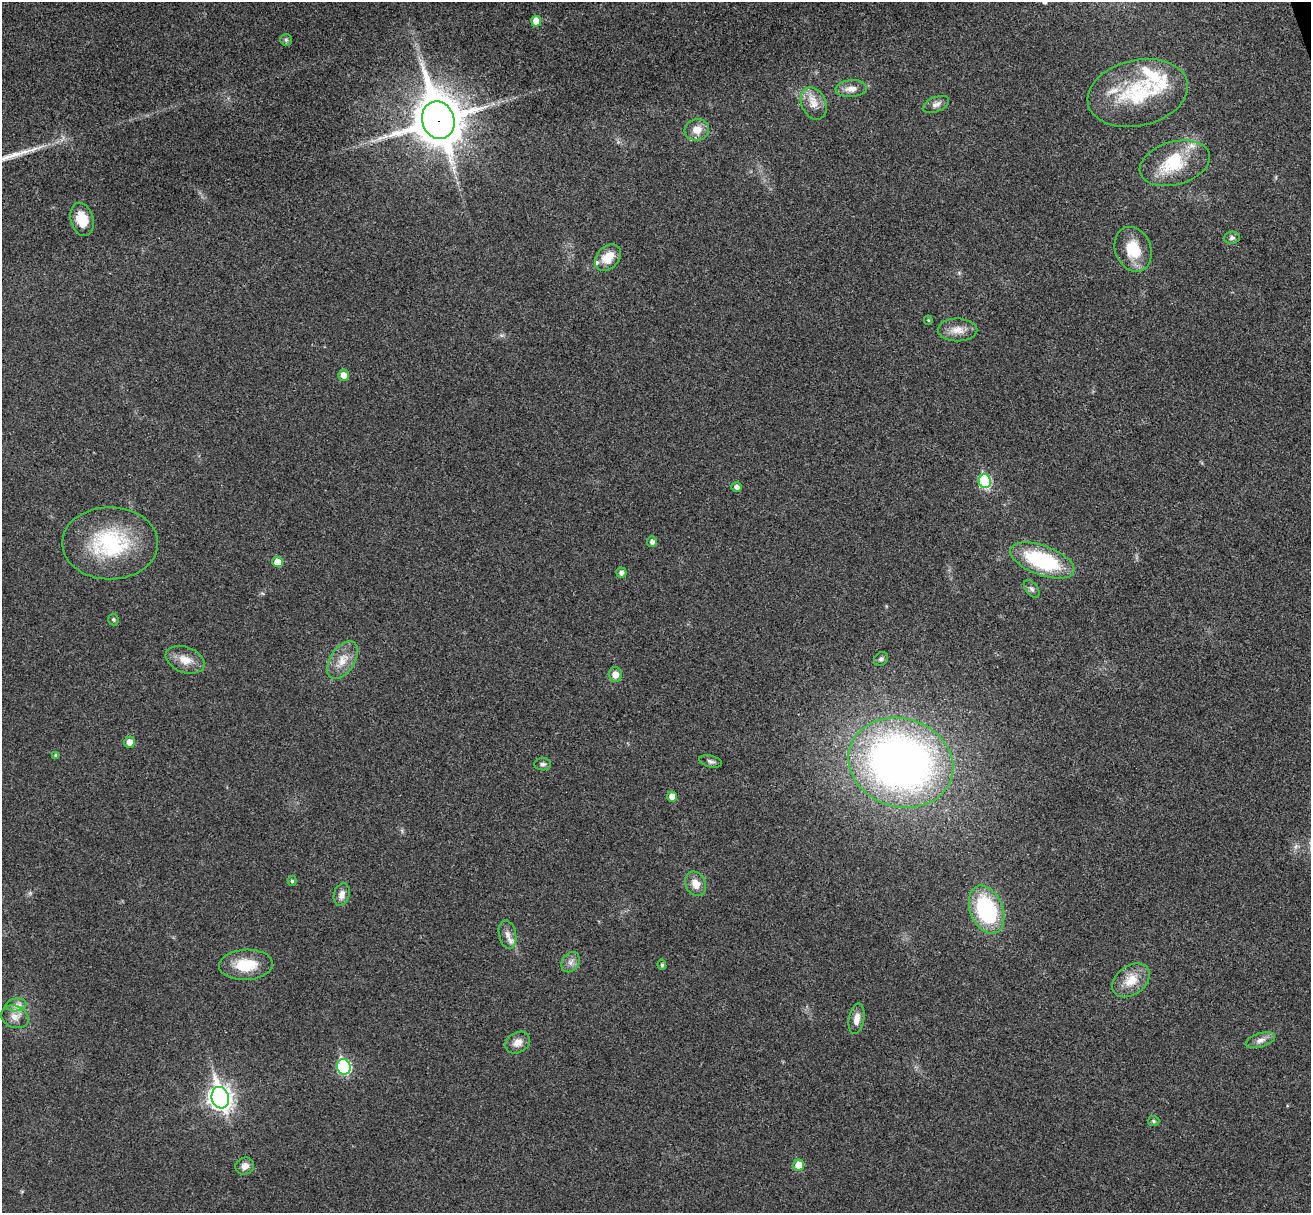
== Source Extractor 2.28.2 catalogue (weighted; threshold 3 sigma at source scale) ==
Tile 10 of 4 x 4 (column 2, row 3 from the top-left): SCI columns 1365-2673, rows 1378-2588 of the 5350 x 5298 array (HDU 1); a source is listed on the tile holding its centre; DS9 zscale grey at full resolution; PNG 1313 x 1215 px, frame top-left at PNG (2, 2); each listed source drawn as its Kron ellipse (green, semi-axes under 4 px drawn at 4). Shown black and unused: <1% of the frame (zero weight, under 3 of 4 exposures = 6% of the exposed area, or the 3 px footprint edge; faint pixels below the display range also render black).
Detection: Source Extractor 2.28.2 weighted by HDU 2 'WHT'; one run over the whole footprint, this tile lists its part. Background 0.0396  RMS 0.0052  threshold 0.0234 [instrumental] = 3 sigma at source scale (4.5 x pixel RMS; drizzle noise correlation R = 1.50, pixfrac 1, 0.05/0.05 arcsec/px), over >= 5 px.
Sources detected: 60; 1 long thin detection or spike segment (spike, bleed or trail) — neither listed nor drawn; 5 inside a brighter listed object's ellipse — not listed separately; the other 54 listed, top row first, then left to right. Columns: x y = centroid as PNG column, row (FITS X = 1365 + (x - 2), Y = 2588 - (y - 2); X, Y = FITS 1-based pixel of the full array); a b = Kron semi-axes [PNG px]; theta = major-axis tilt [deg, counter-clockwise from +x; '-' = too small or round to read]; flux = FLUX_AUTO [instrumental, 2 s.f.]
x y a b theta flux
536 21 5 5 - 6.6
286 40 6 5 - 0.91
851 89 16 8 4 4.5
1138 93 51 33 13 39
814 103 17 12 -66 6.1
936 104 14 7 21 2.6
438 120 19 16 -73 2300
697 130 12 10 16 5.9
1175 163 36 21 16 24
82 219 17 11 -75 11
1232 238 8 6 6 1.4
1133 249 23 18 -69 16
608 258 15 11 49 9.4
928 320 4 4 - 0.57
957 330 20 11 -1 6.2
343 375 5 5 - 4.3
985 481 7 6 - 39
737 487 5 4 - 2.3
652 542 5 5 - 2
110 543 48 36 0 50
1042 560 34 14 -20 43
277 562 5 5 - 7.1
621 573 5 5 - 1.9
1032 589 10 6 -52 1.6
113 620 6 5 - 0.76
881 659 8 6 44 1.4
185 660 20 12 -21 7.3
343 660 21 12 57 7.9
615 674 7 6 - 4.3
129 742 5 5 - 4.3
56 755 4 3 - 1.1
711 761 12 5 -14 1.6
901 763 53 44 -17 310
543 764 8 6 -3 1.4
672 796 5 5 - 4.4
292 881 5 4 - 0.83
696 884 13 10 -63 5.3
342 894 11 7 72 3
986 910 25 16 -68 52
508 935 14 8 -78 3.7
570 962 11 8 57 2.8
246 965 27 15 3 15
662 965 5 4 - 1.1
1131 980 21 14 36 9.8
16 1005 10 6 9 2.6
15 1017 14 11 -26 4.6
857 1019 15 7 81 4.1
1260 1040 15 7 17 3.1
518 1043 13 10 30 4.3
344 1067 8 7 - 65
220 1098 11 8 -73 370
1153 1121 6 5 - 0.84
799 1165 5 5 - 10
245 1166 9 8 - 3.3
Overlapping masked pixels (flux is a lower limit): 1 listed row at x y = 438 120